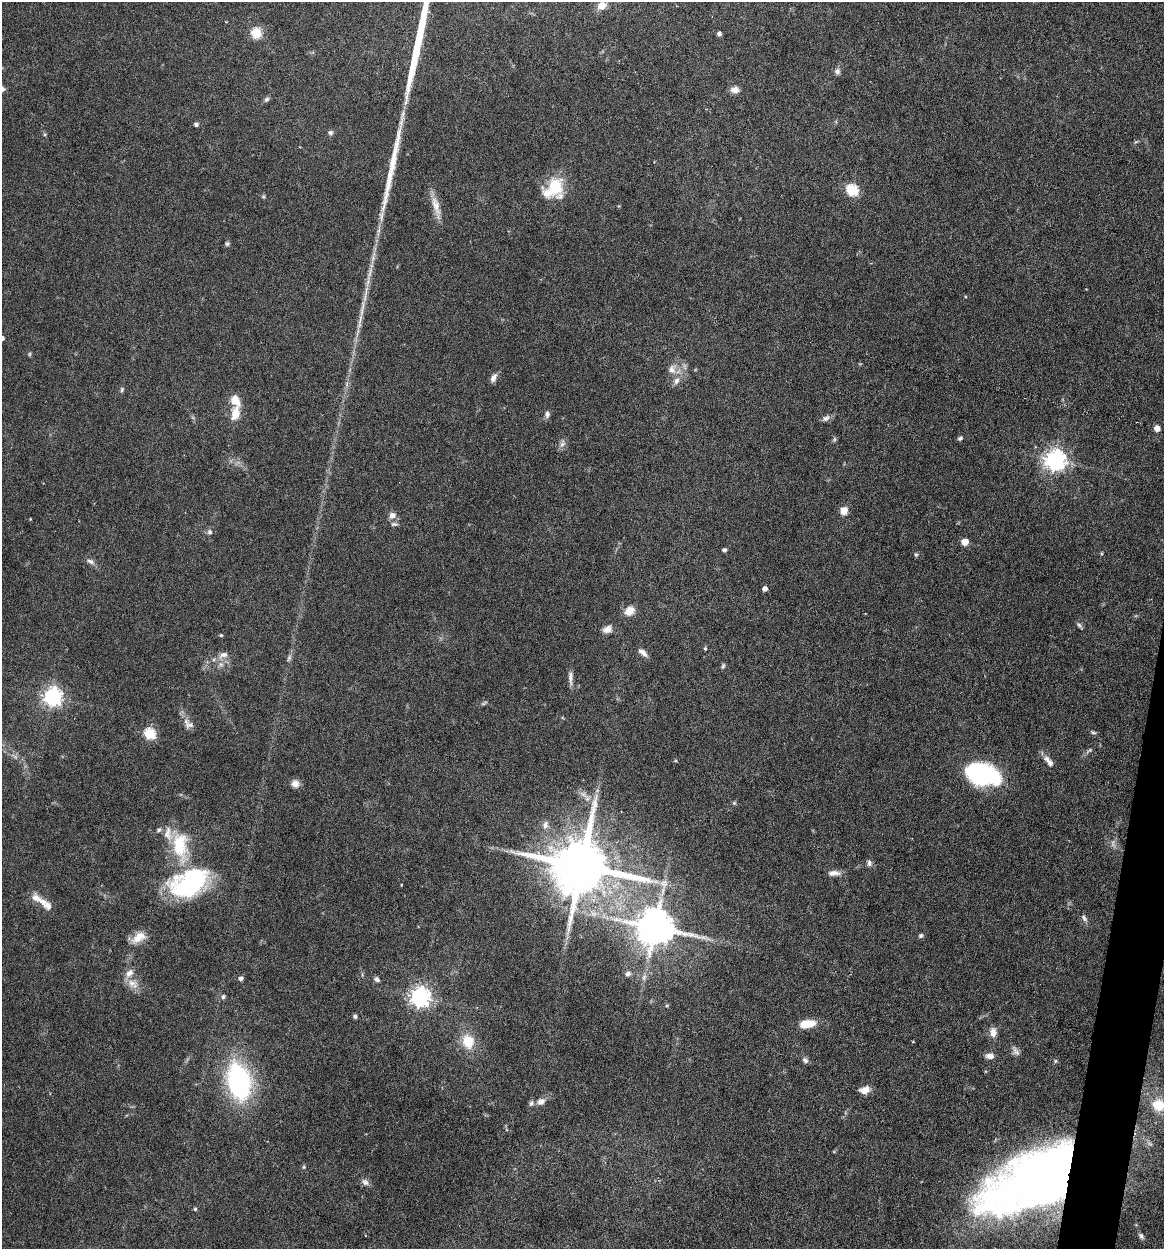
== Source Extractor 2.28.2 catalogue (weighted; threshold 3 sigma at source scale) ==
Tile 6 of 4 x 4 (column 2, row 2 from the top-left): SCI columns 1403-2564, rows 2497-3743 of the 5010 x 4991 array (HDU 1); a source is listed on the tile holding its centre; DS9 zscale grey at full resolution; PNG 1166 x 1251 px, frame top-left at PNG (2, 2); no overlay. Shown black and unused: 2% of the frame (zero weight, under 4 of 7 exposures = <1% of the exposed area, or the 3 px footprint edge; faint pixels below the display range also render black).
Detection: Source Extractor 2.28.2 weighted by HDU 2 'WHT'; one run over the whole footprint, this tile lists its part. Background 0.0616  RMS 0.0029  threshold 0.0117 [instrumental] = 3 sigma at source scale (4.09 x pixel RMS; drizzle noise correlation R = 1.36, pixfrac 0.8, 0.05/0.05 arcsec/px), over >= 5 px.
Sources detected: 106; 3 too faint to see at this stretch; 1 long thin detection or spike segment (spike, bleed or trail) — not listed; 6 inside a brighter listed object's ellipse — not listed separately; the other 96 listed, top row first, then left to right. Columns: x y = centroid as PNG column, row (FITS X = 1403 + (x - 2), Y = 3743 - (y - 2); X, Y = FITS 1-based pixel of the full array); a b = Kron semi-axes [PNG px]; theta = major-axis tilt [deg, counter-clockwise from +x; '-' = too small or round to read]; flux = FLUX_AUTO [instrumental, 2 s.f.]
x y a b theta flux
602 6 9 8 - 2.8
256 33 5 5 - 22
719 34 4 4 - 0.92
837 71 8 8 - 0.91
735 90 11 8 -6 1.6
266 99 8 6 44 0.65
196 124 5 4 - 0.86
330 132 7 6 - 0.71
554 188 28 18 40 10
852 190 6 6 - 27
263 197 6 4 -28 0.39
436 207 33 8 -76 3.5
227 244 6 5 - 0.52
2 338 4 4 - 1.2
29 354 6 4 89 0.33
672 369 13 10 -71 2.2
493 378 11 6 64 1.4
122 390 8 5 73 0.49
235 414 17 10 80 3.9
547 414 9 6 -89 0.9
826 418 11 7 30 1.1
1157 428 5 5 - 2
960 438 6 4 36 0.63
562 443 11 7 71 1.1
1055 460 7 7 - 170
844 511 8 7 - 2.8
392 515 9 8 - 1.5
30 519 3 3 - 0.2
394 524 9 5 0 0.65
210 532 8 7 - 0.82
965 542 5 5 - 5.8
724 550 4 4 - 0.78
916 554 6 5 - 0.4
90 561 11 6 -26 1.1
765 589 4 4 - 1.3
629 611 13 10 40 2.7
1079 625 10 4 -55 0.6
607 629 13 8 21 1.6
221 635 4 4 - 0.31
705 648 5 4 - 0.34
643 653 13 5 -40 1.4
223 655 14 8 23 1.8
289 658 10 5 66 0.73
221 664 7 6 - 0.93
723 666 7 4 74 0.46
570 677 19 6 -87 1.4
52 697 7 7 - 120
484 703 9 3 32 0.44
188 724 17 11 -48 2
1093 732 7 4 -21 0.45
149 734 5 5 - 26
1048 761 18 7 -50 1.9
983 774 33 19 -15 37
295 784 10 9 - 1.7
584 794 15 6 -45 1.4
734 803 5 5 - 0.36
545 825 12 8 76 1.6
159 830 8 5 45 0.6
180 846 43 20 -82 13
869 863 9 6 -90 0.82
582 866 18 15 -10 2400
834 873 17 7 2 1.7
189 883 45 28 25 34
664 883 12 12 - 2.5
401 885 3 2 - 0.2
36 898 14 10 -36 2.2
48 906 11 10 - 1.7
1084 918 10 5 -54 0.84
655 927 11 10 - 810
921 936 5 4 - 0.67
138 937 20 11 32 3.8
628 974 7 6 - 0.96
644 977 9 6 71 1
241 978 5 4 - 0.95
377 979 7 6 - 0.73
133 984 18 11 -32 3
223 997 6 5 - 0.63
420 997 7 7 - 140
667 1006 6 4 3 0.34
355 1016 5 4 - 0.55
807 1024 17 8 8 5.4
993 1032 13 9 -87 1.9
468 1041 17 14 -71 6.1
1016 1051 13 8 -57 1.2
990 1056 8 6 -2 1.9
805 1060 9 6 -45 0.82
1056 1061 5 5 - 0.38
239 1081 30 18 -76 50
865 1090 11 8 24 2.4
541 1101 10 8 30 1.6
1159 1105 10 10 - 7.6
304 1167 5 4 - 0.35
1031 1181 108 51 27 210
365 1182 11 8 -38 1.1
195 1209 5 5 - 0.37
1141 1236 8 5 -53 0.76
Overlapping masked pixels (flux is a lower limit): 1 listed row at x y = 1031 1181
Isophote crosses this tile's border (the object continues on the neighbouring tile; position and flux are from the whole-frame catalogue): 3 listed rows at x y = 2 338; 1159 1105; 1031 1181